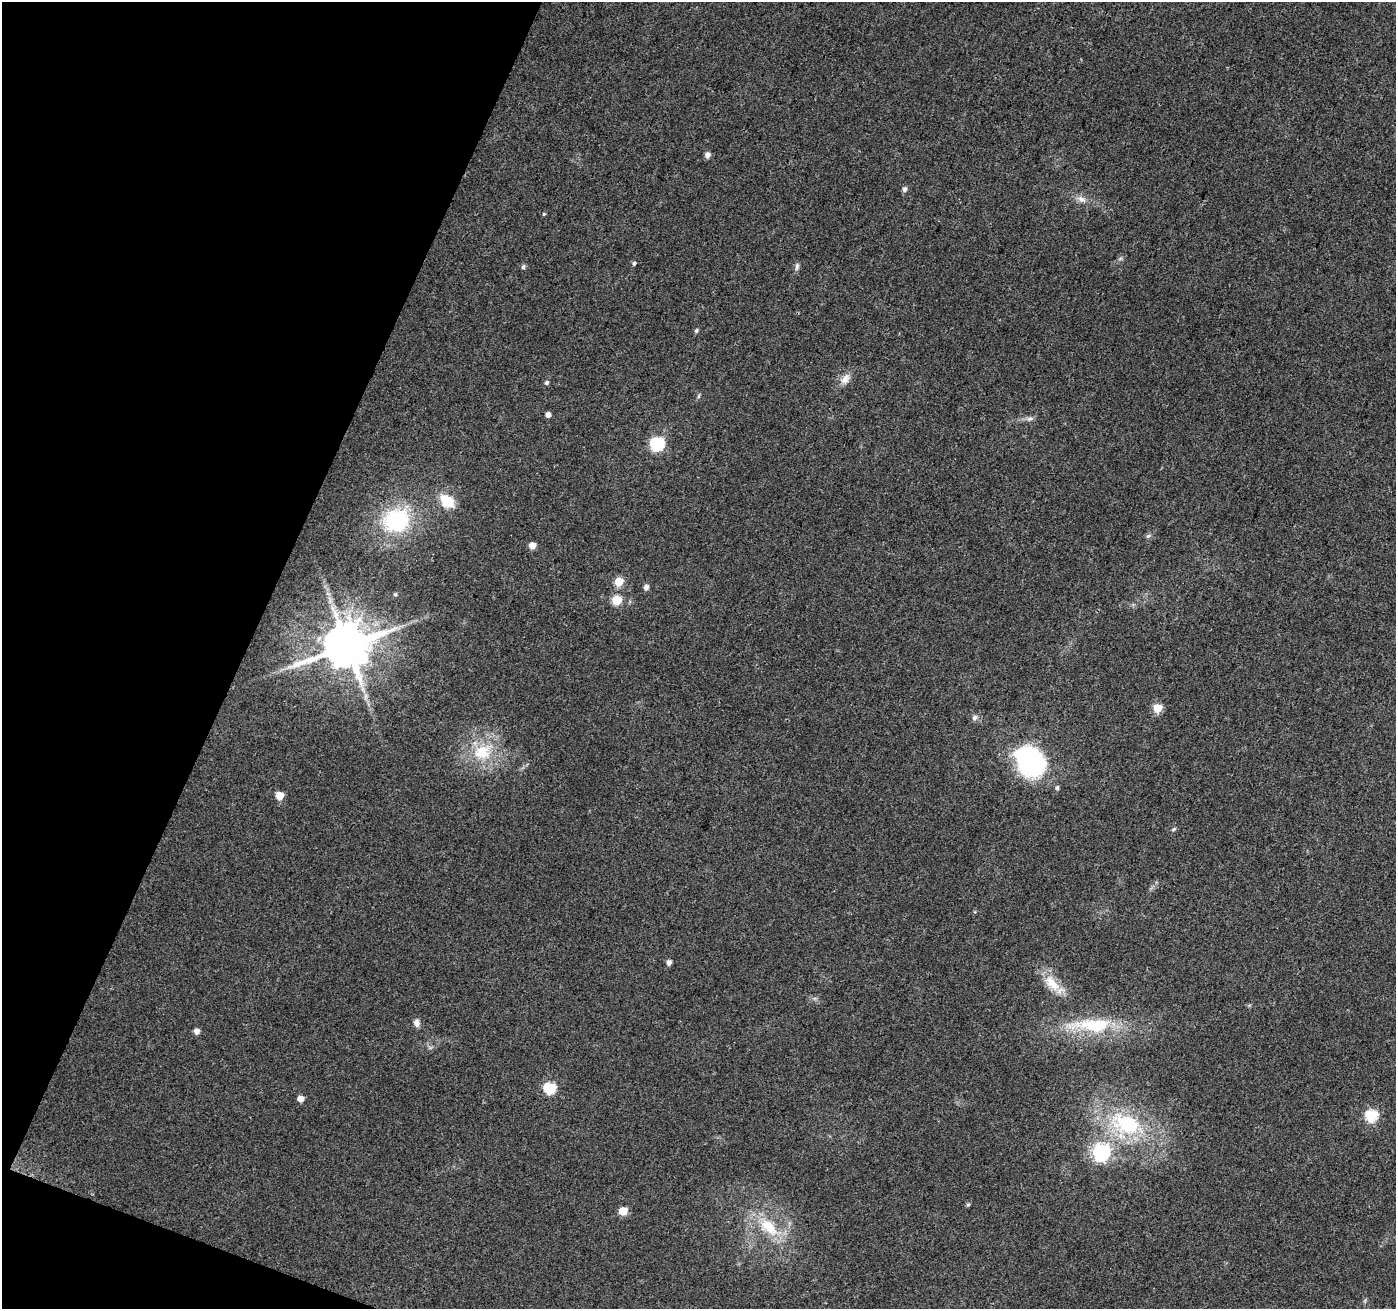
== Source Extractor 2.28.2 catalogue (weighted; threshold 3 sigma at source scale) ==
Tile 9 of 4 x 4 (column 1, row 3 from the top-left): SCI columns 9-1402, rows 1583-2889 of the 5586 x 5714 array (HDU 1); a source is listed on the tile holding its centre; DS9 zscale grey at full resolution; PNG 1398 x 1311 px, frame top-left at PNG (2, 2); no overlay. Shown black and unused: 19% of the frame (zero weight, under 3 of 4 exposures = <1% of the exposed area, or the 3 px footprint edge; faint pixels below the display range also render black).
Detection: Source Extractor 2.28.2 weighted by HDU 2 'WHT'; one run over the whole footprint, this tile lists its part. Background 0.0372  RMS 0.004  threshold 0.0182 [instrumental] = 3 sigma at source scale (4.5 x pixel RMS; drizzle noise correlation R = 1.50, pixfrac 1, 0.0396/0.0396 arcsec/px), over >= 5 px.
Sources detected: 43; all 43 listed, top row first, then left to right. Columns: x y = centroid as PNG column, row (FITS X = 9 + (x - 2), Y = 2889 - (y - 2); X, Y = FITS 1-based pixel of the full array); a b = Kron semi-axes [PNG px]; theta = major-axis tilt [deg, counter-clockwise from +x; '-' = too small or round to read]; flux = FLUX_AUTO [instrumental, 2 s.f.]
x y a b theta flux
707 155 6 5 - 1.9
904 189 7 5 66 1.3
1082 199 13 8 -36 2.5
544 214 4 4 - 0.46
634 263 5 4 - 0.8
523 267 6 5 - 0.83
797 267 11 5 80 1.2
696 331 5 5 - 0.76
845 379 16 10 55 3.4
546 383 6 4 45 0.84
699 396 6 4 70 0.59
548 415 5 4 - 2.1
1030 418 10 6 14 1.3
657 444 7 6 - 63
447 501 15 10 -38 11
396 520 27 23 20 38
1148 536 8 5 29 0.84
532 545 5 5 - 4.7
619 581 6 5 - 12
646 587 5 4 - 2
395 594 5 4 - 0.57
616 600 6 5 - 17
347 646 14 12 21 2200
1157 708 5 5 - 15
974 717 8 7 - 1.3
482 752 27 21 26 17
1030 761 35 28 -50 56
1057 788 7 5 76 0.72
279 795 5 5 - 8.8
1174 829 7 4 28 0.57
669 962 5 5 - 1.8
1052 983 28 13 -50 8.4
417 1023 10 7 -80 1.8
1095 1025 43 19 -1 24
197 1031 5 5 - 2.4
550 1088 6 6 - 36
300 1099 5 5 - 3.2
1371 1116 6 6 - 42
1126 1124 49 29 -22 38
1101 1153 7 7 - 120
968 1205 5 5 - 0.58
623 1211 5 5 - 11
768 1227 30 17 -42 16